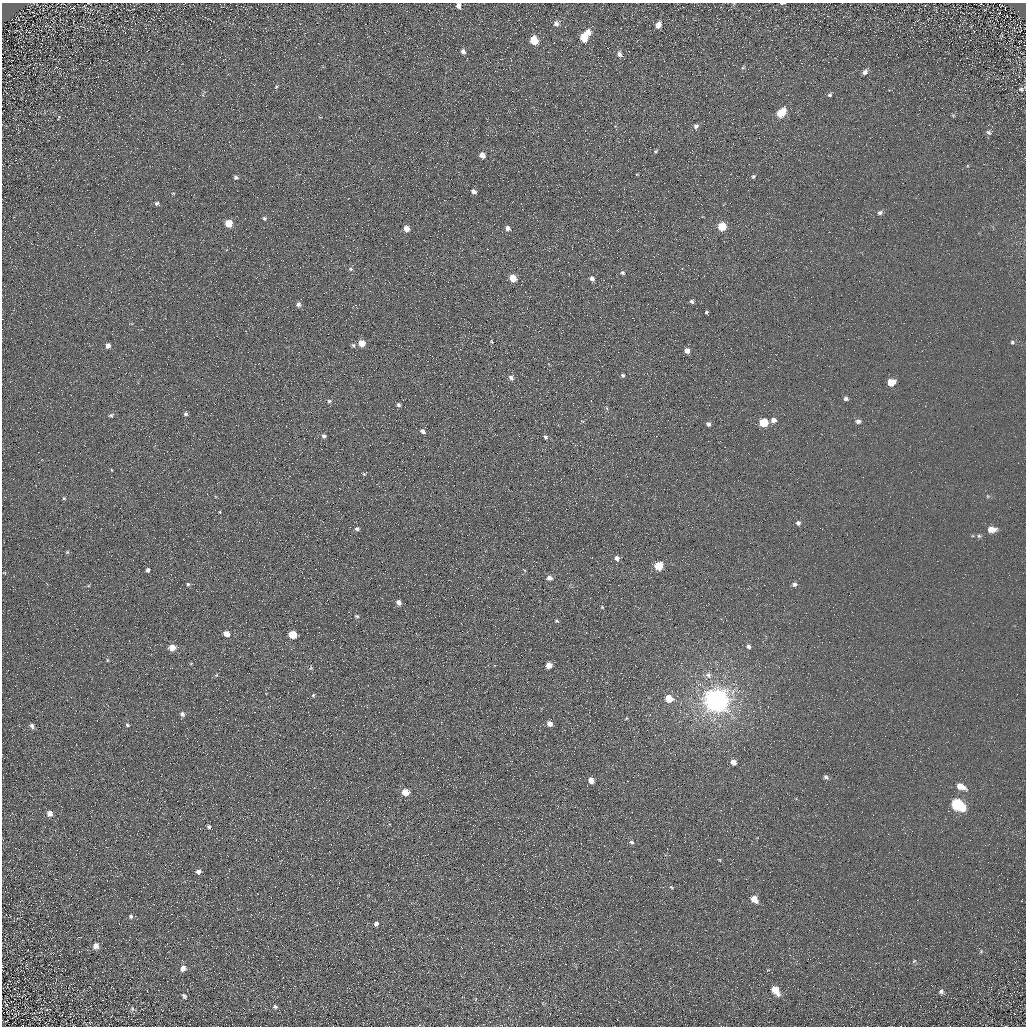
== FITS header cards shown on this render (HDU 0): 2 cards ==
NAXIS1  =                 1024 / Required FITS header
NAXIS2  =                 1024 / Required FITS header

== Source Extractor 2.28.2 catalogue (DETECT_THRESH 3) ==
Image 1024 x 1024 px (HDU 0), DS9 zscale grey, 1 PNG px = 1 image px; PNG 1028 x 1028 px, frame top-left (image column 1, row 1024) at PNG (2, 3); no overlay
Background 5.54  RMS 7.7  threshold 23.2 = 3 sigma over >= 5 px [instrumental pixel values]
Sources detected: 125; all 125 listed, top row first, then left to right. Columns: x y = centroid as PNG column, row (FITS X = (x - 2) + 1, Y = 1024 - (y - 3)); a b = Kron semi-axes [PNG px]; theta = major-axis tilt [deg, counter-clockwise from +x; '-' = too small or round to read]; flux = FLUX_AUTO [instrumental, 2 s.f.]
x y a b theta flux
782 3 5 2 - 550
458 6 5 4 - 2600
407 11 2 2 - 930
556 24 6 6 - 2300
658 25 6 5 - 4700
588 32 7 6 - 3500
584 37 6 5 - 15000
534 40 6 5 - 19000
463 51 6 5 - 1900
619 54 7 6 - 2400
743 68 6 5 - 750
865 72 7 5 39 2200
276 87 5 4 - 570
1021 89 6 5 - 1100
830 95 6 5 - 980
781 113 7 5 49 16000
953 115 6 4 -19 590
58 117 6 2 68 390
696 127 8 6 83 1700
989 132 7 6 - 1300
656 151 6 4 50 730
482 155 5 4 - 4600
236 177 5 5 - 1100
753 177 4 4 - 900
474 192 5 4 - 2500
173 193 4 2 - 370
157 203 5 4 - 1000
880 213 7 5 27 1400
264 218 5 4 - 780
229 223 5 5 - 11000
722 226 5 5 - 16000
406 228 5 5 - 4000
508 228 5 4 - 2500
351 269 5 5 - 790
622 273 5 5 - 920
513 278 5 5 - 10000
592 279 6 4 -55 2000
692 301 5 4 - 1200
298 304 6 5 - 1600
706 312 3 3 - 720
492 341 6 4 -70 640
1012 342 5 4 - 780
362 343 5 5 - 7000
353 345 5 5 - 880
108 346 5 4 - 1900
687 350 5 5 - 3300
622 375 4 4 - 1100
511 377 7 6 - 1700
891 382 6 5 - 10000
846 399 5 4 - 1300
329 401 6 4 14 880
398 405 4 4 - 1100
186 414 5 5 - 1100
111 415 5 5 - 870
773 420 5 5 - 2900
858 421 6 5 - 1900
764 422 5 5 - 20000
708 424 5 4 - 1400
423 431 7 5 -36 1500
324 436 5 5 - 1300
545 437 5 4 - 1000
112 470 4 2 - 360
364 474 5 4 - 540
64 498 5 4 - 690
220 512 4 3 - 410
798 523 5 5 - 1400
357 529 6 5 - 1200
991 529 7 5 1 5900
979 536 6 5 - 750
294 547 2 2 - 210
67 552 5 4 - 690
617 558 6 5 - 2200
659 566 5 5 - 18000
148 570 4 4 - 1400
524 570 5 3 - 430
549 578 6 5 - 2600
188 584 4 4 - 870
794 584 6 5 - 1400
398 602 6 5 - 2300
602 607 4 3 - 470
357 616 6 4 -17 810
557 621 5 5 - 690
227 634 5 4 - 4900
292 634 5 5 - 14000
748 646 5 4 - 1400
172 647 5 5 - 7100
107 660 4 4 - 560
191 663 5 3 - 460
549 665 5 5 - 5200
311 668 6 5 - 620
216 675 6 3 69 520
708 675 8 8 - 2400
313 695 5 4 - 590
669 698 6 5 - 11000
716 700 8 7 - 810000
182 714 6 6 - 1500
626 718 5 4 - 550
550 724 5 5 - 3500
127 725 5 4 - 910
32 726 8 5 -66 1500
733 762 6 5 - 3600
826 777 6 5 - 1400
591 780 5 4 - 4400
961 786 9 5 -26 6900
405 792 5 5 - 12000
958 805 10 6 -30 58000
50 813 6 6 - 3400
209 827 4 3 - 940
631 842 6 4 -11 1100
720 860 5 3 - 360
198 871 5 5 - 2100
671 887 6 3 -36 550
754 899 6 5 - 6700
131 916 6 5 - 1200
376 924 4 4 - 1900
96 946 7 6 - 3200
981 951 5 5 - 730
914 961 6 3 44 590
183 968 6 6 - 3300
775 990 8 5 -54 12000
941 991 7 6 - 1400
184 996 8 5 -56 1200
476 999 6 3 69 490
275 1007 6 4 -15 1000
132 1009 7 6 - 1200
At the frame edge (FLAGS 8, measured only in part): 2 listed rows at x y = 782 3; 458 6